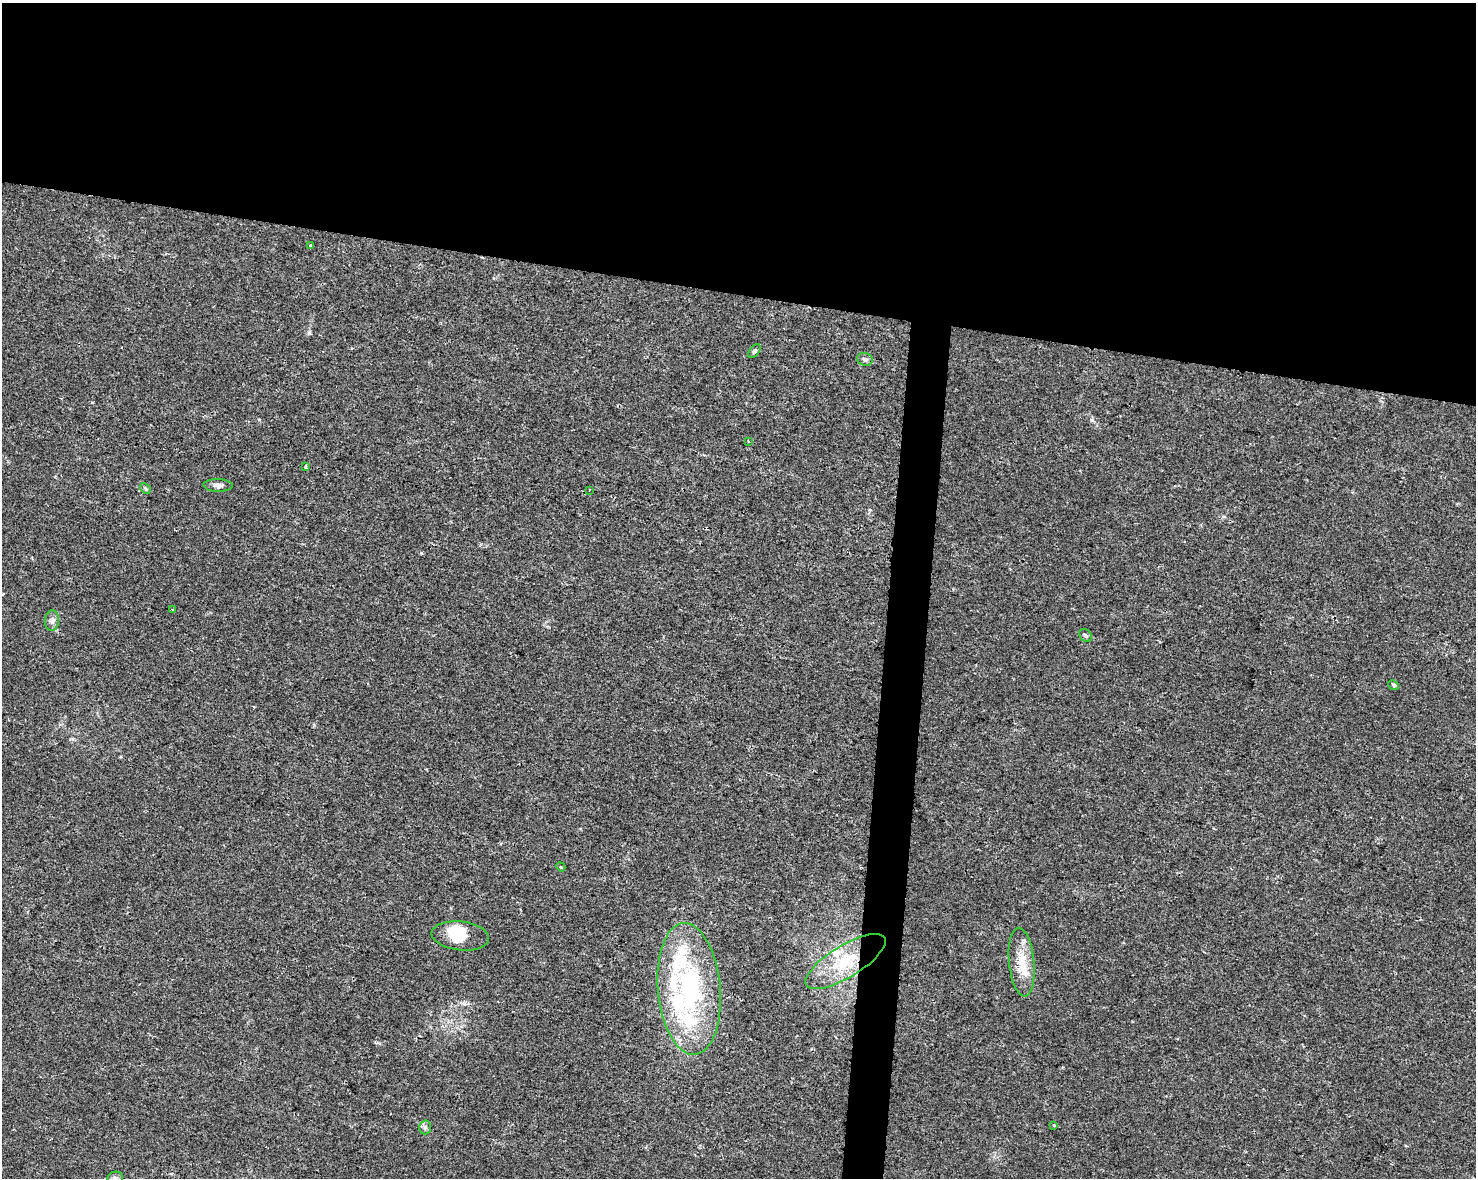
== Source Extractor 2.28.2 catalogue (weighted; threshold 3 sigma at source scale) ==
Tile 2 of 3 x 4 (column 2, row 1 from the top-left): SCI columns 1702-3175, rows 3538-4713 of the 4934 x 4714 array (HDU 1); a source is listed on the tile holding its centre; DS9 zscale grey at full resolution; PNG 1478 x 1180 px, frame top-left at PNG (2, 3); each listed source drawn as its Kron ellipse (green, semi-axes under 4 px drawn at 4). Shown black and unused: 27% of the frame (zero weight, under 2 of 3 exposures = <1% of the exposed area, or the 3 px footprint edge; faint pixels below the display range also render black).
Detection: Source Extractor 2.28.2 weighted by HDU 2 'WHT'; one run over the whole footprint, this tile lists its part. Background 0.0196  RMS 0.0049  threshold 0.0222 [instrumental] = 3 sigma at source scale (4.5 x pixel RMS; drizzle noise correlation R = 1.50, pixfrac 1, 0.0396/0.0396 arcsec/px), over >= 5 px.
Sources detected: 26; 1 inside a brighter object's white glare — neither listed nor drawn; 5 inside a brighter listed object's ellipse — not listed separately; the other 20 listed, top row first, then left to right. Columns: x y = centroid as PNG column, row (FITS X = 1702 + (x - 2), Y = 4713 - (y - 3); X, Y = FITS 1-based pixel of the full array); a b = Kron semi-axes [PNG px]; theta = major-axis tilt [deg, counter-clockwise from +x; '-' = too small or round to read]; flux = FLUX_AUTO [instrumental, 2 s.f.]
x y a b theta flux
311 246 3 3 - 3.2
754 351 8 4 52 0.93
865 359 8 6 -14 1.3
748 441 3 2 - 0.37
306 466 3 3 - 2.6
218 485 14 6 -2 2.1
145 488 6 4 -46 0.72
589 490 3 2 - 0.51
172 609 3 2 - 0.71
52 621 10 7 87 2
1086 635 7 5 -43 1.3
1394 685 6 4 -42 0.77
561 867 5 4 - 0.43
460 936 29 14 -6 11
845 962 46 16 31 24
1022 962 34 12 -84 12
689 989 66 31 -85 75
1054 1125 3 3 - 1.1
425 1127 7 6 - 1.3
115 1178 8 6 12 1.4
Isophote crosses this tile's border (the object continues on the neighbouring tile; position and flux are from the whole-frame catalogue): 1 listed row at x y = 115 1178
Unlisted compact peaks at least as high as the median listed source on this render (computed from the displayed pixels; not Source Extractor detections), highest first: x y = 1092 420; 309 333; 421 553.